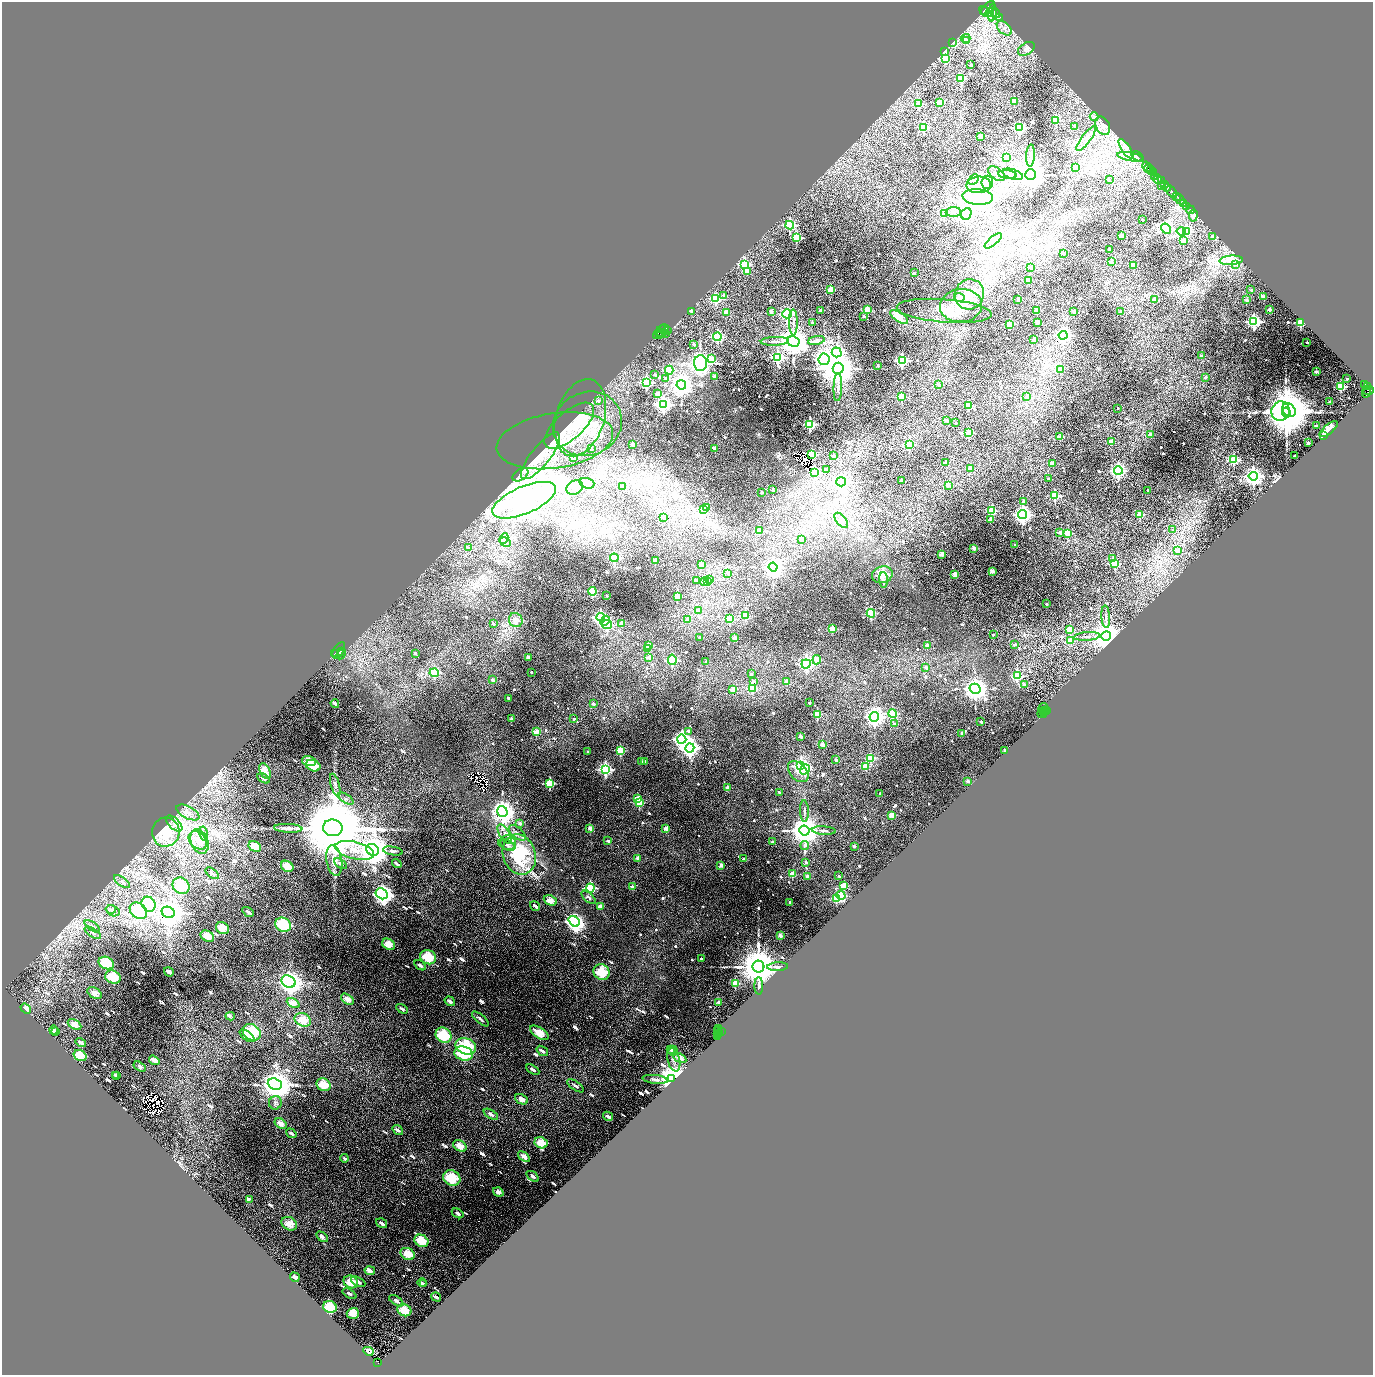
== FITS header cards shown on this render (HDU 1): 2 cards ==
NAXIS1  =                 2742
NAXIS2  =                 2745

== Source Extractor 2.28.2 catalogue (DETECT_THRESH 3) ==
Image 2742 x 2745 px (HDU 1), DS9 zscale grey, zoomed out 1/2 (1 PNG px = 2 x 2 image px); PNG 1375 x 1377 px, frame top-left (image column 2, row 2745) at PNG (2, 2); each listed source drawn as its Kron ellipse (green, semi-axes under 4 px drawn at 4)
Background 1.18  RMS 0.1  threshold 0.299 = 3 sigma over >= 5 px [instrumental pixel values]
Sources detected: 1134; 107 cannot appear on this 1/2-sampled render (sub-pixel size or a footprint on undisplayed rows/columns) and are neither listed nor drawn; of the other 1027, the 500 brightest by FLUX_AUTO listed and drawn (527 fainter detections omitted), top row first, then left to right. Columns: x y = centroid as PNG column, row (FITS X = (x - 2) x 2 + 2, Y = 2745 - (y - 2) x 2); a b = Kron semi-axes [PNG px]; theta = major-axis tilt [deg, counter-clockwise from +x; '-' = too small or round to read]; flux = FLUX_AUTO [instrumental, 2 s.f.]
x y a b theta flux
987 8 9 4 44 2400
985 12 7 3 -39 1300
990 13 4 2 - 1100
992 13 9 4 84 3400
996 14 5 2 - 1600
1000 17 2 1 - 110
1004 28 9 5 -41 110
966 38 5 4 - 54
967 41 3 3 - 110
953 42 2 2 - 79
1026 49 9 5 32 91
945 52 3 2 - 140
945 59 3 3 - 580
971 65 2 2 - 50
961 78 4 3 - 940
1014 101 3 2 - 420
939 103 3 3 - 340
919 104 3 3 - 950
1094 117 4 4 - 70
1056 120 3 3 - 830
1075 126 3 2 - 93
1103 126 10 6 -63 100
923 127 4 4 - 760
1019 128 4 4 - 2500
981 136 2 2 - 290
1086 138 15 4 53 130
1126 149 12 4 -56 110
1030 155 11 4 86 72
1007 157 3 3 - 340
1130 157 13 3 -11 110
1138 157 7 3 -37 87
1075 167 2 2 - 92
1147 167 5 2 - 530
1149 168 4 2 - 350
1151 170 4 2 - 210
1154 173 3 2 - 630
996 174 9 5 -39 87
1007 174 9 3 -6 61
1013 174 10 5 -17 110
1031 175 5 5 - 35000
1155 176 3 2 - 210
1109 179 3 2 - 56
1158 179 4 3 - 520
973 180 6 4 45 55
1161 181 4 2 - 560
987 182 6 6 - 110
1165 184 2 1 - 280
979 185 12 8 3 250
1161 185 2 2 - 160
1167 188 4 3 - 860
1172 192 7 3 -54 2400
1177 196 2 2 - 310
978 197 15 8 -5 450
1180 199 6 2 -52 710
1184 203 2 2 - 250
1187 206 2 2 - 96
1190 210 4 2 - 73
953 212 7 5 2 80
944 214 3 3 - 320
966 214 6 5 - 4100
1193 216 6 3 81 160
1142 220 2 2 - 55
790 225 4 4 - 2500
1166 229 5 4 - 1000
1186 231 4 4 - 2100
1181 232 5 4 - 970
1121 236 2 2 - 310
1212 236 3 2 - 74
796 238 3 3 - 1700
993 241 11 4 40 90
1184 241 4 3 - 270
1110 250 2 2 - 120
1063 254 2 2 - 94
1231 260 12 4 4 1000
1111 262 2 2 - 170
744 264 4 4 - 1600
1235 264 4 3 - 180
1133 266 2 2 - 250
1030 267 2 2 - 110
747 271 3 3 - 290
914 273 2 2 - 59
1028 280 2 2 - 450
831 290 3 3 - 500
1251 290 2 2 - 54
969 294 15 14 - 350
724 295 2 2 - 88
1264 297 2 2 - 240
959 298 5 3 - 440
715 299 4 3 - 1100
1018 299 2 2 - 160
1154 300 2 2 - 300
1246 300 2 2 - 150
961 306 21 16 6 530
1269 309 2 2 - 220
821 310 4 2 - 86
867 310 3 3 - 570
1036 310 2 2 - 250
692 311 2 2 - 150
944 311 48 11 -5 500
726 312 3 2 - 350
771 312 2 2 - 210
1074 312 2 2 - 85
1121 312 2 2 - 47
787 314 4 4 - 2800
864 316 2 2 - 49
899 317 10 5 -32 310
793 322 13 4 -89 82
812 322 2 2 - 71
1037 322 2 2 - 200
1254 322 4 4 - 4400
1300 323 3 3 - 1300
1009 324 3 3 - 540
664 329 5 4 - 1200
667 331 3 2 - 390
659 332 8 2 51 480
662 333 4 2 - 100
665 333 2 1 - 180
660 335 2 2 - 250
1063 335 4 4 - 5600
717 337 4 4 - 1400
816 340 8 4 12 230
1034 340 2 2 - 210
775 341 14 3 2 81
793 342 6 5 - 40000
1307 342 2 2 - 57
694 344 2 2 - 53
837 352 5 4 - 3500
1201 356 2 2 - 110
778 357 4 4 - 2200
711 359 3 3 - 420
824 359 6 5 - 7200
902 361 4 4 - 2600
700 363 8 6 -89 8000
878 365 2 2 - 52
838 368 5 5 - 39000
1060 369 3 2 - 340
669 370 4 4 - 810
1316 372 2 2 - 170
655 375 2 2 - 69
714 376 2 2 - 170
1205 377 2 2 - 71
666 379 3 3 - 52
1347 379 2 2 - 72
646 383 4 4 - 2700
1365 384 3 2 - 110
681 385 5 4 - 24000
939 385 2 2 - 100
1341 386 3 3 - 1400
838 387 14 4 87 91
1367 387 2 2 - 120
1368 390 6 2 3 400
1366 393 5 3 - 430
658 394 3 3 - 270
1027 396 3 2 - 100
902 397 3 3 - 680
598 401 3 3 - 79
1330 402 2 2 - 160
663 404 4 4 - 7800
968 405 3 3 - 660
1118 408 2 2 - 52
1289 410 7 6 - 48000
1280 411 10 9 - 6400
1286 412 5 3 - 110000
580 418 40 24 73 970
946 420 2 2 - 100
956 423 2 2 - 66
587 424 35 31 27 1200
810 424 4 4 - 1800
569 426 31 14 42 450
1316 426 2 2 - 130
1329 429 11 4 40 260
969 433 3 3 - 650
1151 435 3 2 - 240
1323 436 3 2 - 360
1060 437 2 2 - 350
555 441 59 27 9 1300
1111 441 2 2 - 310
1308 443 2 2 - 190
633 445 3 3 - 190
909 445 3 3 - 1100
714 448 3 2 - 90
591 449 2 2 - 97
812 455 3 3 - 1400
833 455 2 2 - 140
540 456 29 9 52 470
1295 456 2 2 - 63
574 458 3 3 - 290
1234 460 4 3 - 1300
946 462 2 2 - 170
1052 463 2 2 - 210
826 469 2 2 - 92
970 469 2 2 - 240
1118 471 4 4 - 5000
815 473 4 4 - 1900
520 475 9 5 34 83
1253 476 4 4 - 10000
1048 479 2 2 - 73
902 480 2 2 - 140
841 482 5 4 - 8600
587 483 7 5 -17 120
948 485 2 2 - 160
622 486 3 3 - 110
575 487 8 7 - 130
773 490 2 2 - 84
1148 490 2 2 - 72
762 492 2 2 - 58
1054 496 3 3 - 1200
524 500 34 13 23 8600
1023 501 2 2 - 110
707 508 3 2 - 260
704 509 4 3 - 250
992 511 3 3 - 1100
1023 515 4 4 - 10000
1140 515 3 3 - 740
664 517 3 2 - 81
841 520 9 5 -52 75
991 520 3 2 - 310
1173 530 3 3 - 51
759 531 3 3 - 240
1060 532 3 2 - 120
1067 533 3 3 - 750
504 539 6 4 62 52
801 539 3 2 - 180
505 542 6 4 -29 54
1015 545 2 2 - 61
468 548 4 3 - 52
974 548 2 2 - 250
1177 550 4 3 - 160
942 554 2 2 - 440
614 558 4 4 - 440
1112 559 3 2 - 170
655 560 3 3 - 210
701 564 3 2 - 260
1115 564 3 3 - 1000
773 567 4 4 - 17000
992 571 2 2 - 270
728 573 3 3 - 49
955 574 2 2 - 350
882 575 10 8 17 400
696 580 2 2 - 78
710 580 3 3 - 76
883 580 8 3 -86 54
704 582 4 3 - 260
708 582 3 2 - 180
592 591 4 3 - 590
607 596 2 2 - 63
677 596 3 3 - 300
1047 604 2 2 - 67
698 611 3 3 - 130
871 613 4 4 - 650
745 616 3 3 - 430
601 617 4 4 - 4500
1106 617 11 3 -87 50
687 619 3 3 - 62
730 619 3 3 - 370
516 620 7 6 - 170
605 621 5 3 - 630
493 624 3 2 - 51
607 624 5 4 - 950
621 624 3 2 - 180
832 629 3 3 - 320
1070 629 3 3 - 430
993 635 2 2 - 61
1087 636 13 4 5 82
1106 636 5 4 - 37000
700 637 2 2 - 53
734 638 2 2 - 200
1070 641 3 3 - 300
648 645 3 3 - 270
927 645 3 2 - 210
1014 645 2 2 - 68
647 649 4 3 - 49
339 650 9 5 57 1700
342 651 2 1 - 280
335 653 4 1 - 410
415 653 2 2 - 91
341 655 5 2 - 420
528 657 2 2 - 160
649 657 3 3 - 120
672 660 5 4 - 1100
817 660 5 3 - 260
706 662 3 2 - 53
806 664 4 4 - 3500
926 667 3 2 - 94
531 672 2 2 - 54
434 673 4 4 - 650
751 674 2 2 - 52
1017 676 4 4 - 1200
493 680 2 2 - 110
754 681 3 3 - 130
787 682 2 2 - 260
1024 684 2 2 - 100
752 688 3 3 - 550
733 689 3 3 - 200
975 689 5 5 - 20000
508 698 2 2 - 54
809 703 2 2 - 66
335 704 4 3 - 47
593 704 2 2 - 100
1043 708 6 2 54 230
1045 711 2 1 - 180
1046 711 2 1 - 130
1043 712 2 1 - 170
817 714 4 4 - 550
893 714 4 4 - 720
1042 714 5 4 - 380
874 717 5 4 - 11000
511 719 2 2 - 150
574 719 2 2 - 57
981 722 2 2 - 88
894 724 3 3 - 69
688 731 3 3 - 57
536 732 3 3 - 350
962 733 3 3 - 58
801 736 2 2 - 140
682 739 4 4 - 8300
823 744 2 2 - 200
690 748 5 4 - 11000
620 750 4 4 - 560
1005 750 2 2 - 89
587 752 2 2 - 64
871 758 4 4 - 520
836 760 2 2 - 110
309 761 7 5 -18 290
642 762 3 3 - 77
644 762 3 2 - 50
313 766 7 5 -22 380
801 766 4 3 - 3300
866 766 3 3 - 280
605 769 4 4 - 4200
805 769 5 4 - 1200
265 771 8 5 -64 270
798 772 12 8 -46 200
263 778 7 3 -29 63
968 781 3 3 - 100
550 783 4 4 - 760
335 785 11 4 -74 65
728 788 2 2 - 270
779 792 2 2 - 54
880 794 2 2 - 83
346 799 9 4 -34 50
637 799 4 3 - 270
639 803 4 3 - 590
502 811 6 5 - 17000
804 811 11 3 -88 50
188 812 12 6 -28 150
891 815 3 3 - 220
174 823 10 5 -44 120
520 823 3 2 - 110
288 828 14 4 -3 90
333 828 9 8 - 290000
590 828 3 3 - 190
666 829 3 3 - 170
804 831 5 5 - 36000
824 831 12 3 -4 52
166 832 14 14 - 630
517 833 10 5 -40 95
204 834 7 3 -78 53
505 834 11 5 -58 110
198 840 10 7 -44 220
199 841 13 8 -69 250
608 841 2 2 - 90
773 842 2 2 - 91
508 843 8 7 - 97
507 845 9 5 -24 56
805 845 4 3 - 57
854 846 2 2 - 110
255 847 7 5 -30 260
355 850 20 8 -13 290
372 850 7 5 -29 37000
393 851 10 4 -10 48
519 854 20 16 -70 2000
638 859 3 2 - 150
743 859 2 2 - 54
334 861 15 7 -80 220
806 862 2 2 - 82
340 864 7 4 -34 66
397 864 5 2 - 48
721 865 3 3 - 140
287 866 7 5 -31 330
212 873 8 4 -37 50
793 874 3 3 - 300
807 876 2 2 - 84
839 876 2 2 - 62
122 882 9 4 -35 76
181 886 9 7 -42 560
844 886 3 3 - 520
633 887 3 2 - 230
590 888 4 4 - 1300
382 894 6 5 - 9200
841 895 4 4 - 700
589 897 9 4 -41 57
836 898 4 3 - 650
550 900 7 4 -26 200
790 902 2 2 - 68
149 904 7 6 - 2200
535 906 5 2 - 55
600 906 3 3 - 140
111 909 5 4 - 52
113 911 7 5 -25 90
138 911 9 7 -41 1300
168 912 7 5 -30 21000
248 912 6 3 -32 51
574 921 6 4 -37 9900
283 925 8 6 -31 890
92 926 9 4 -36 52
223 928 7 5 -34 350
93 933 9 3 -33 54
207 936 7 5 -28 300
780 936 2 2 - 200
388 944 7 5 -29 260
428 957 8 7 - 580
701 959 2 2 - 75
106 963 8 6 -25 610
420 965 6 3 -33 66
758 967 6 6 - 92000
778 967 10 3 2 79
169 972 5 3 - 87
602 972 8 7 - 510
113 977 8 6 -29 500
288 982 7 5 -27 9700
735 983 3 3 - 520
759 986 8 3 -89 63
95 993 8 5 -33 170
347 999 7 4 -35 170
450 1001 5 3 - 84
719 1002 2 2 - 220
293 1003 7 4 -28 170
26 1009 6 3 -38 110
402 1009 6 3 -33 58
230 1016 4 3 - 59
480 1019 10 4 -40 58
303 1020 8 6 -24 320
74 1024 7 4 -31 160
719 1028 2 1 - 89
54 1030 4 4 - 79
55 1031 3 3 - 57
718 1031 3 1 - 63
252 1032 9 7 -33 870
721 1032 3 2 - 260
539 1033 10 5 -33 350
719 1033 4 2 - 300
718 1034 3 2 - 68
443 1035 8 7 - 800
247 1036 9 3 -37 100
718 1037 3 2 - 53
81 1043 5 3 - 78
466 1046 10 8 -21 1200
671 1049 4 3 - 49
542 1051 6 4 -37 55
673 1051 5 4 - 79
464 1053 9 7 -15 930
80 1055 7 5 -32 350
680 1058 7 4 -29 170
154 1060 6 2 -34 260
674 1060 12 6 -77 88
140 1066 7 3 -32 67
533 1069 7 3 -31 59
115 1075 3 2 - 50
117 1076 3 3 - 53
672 1078 4 4 - 42000
655 1079 12 4 -7 73
275 1084 7 5 -20 32000
323 1085 7 6 - 440
576 1086 10 3 -35 69
521 1099 7 4 -26 160
275 1103 7 6 - 66
491 1114 8 4 -32 89
608 1116 5 3 - 89
281 1124 6 4 -32 170
398 1130 6 3 -36 70
291 1133 6 3 -36 51
541 1143 7 5 -26 340
460 1146 7 5 -31 220
524 1157 7 4 -37 130
344 1158 4 3 - 47
533 1176 7 4 -35 93
452 1178 9 7 -26 700
498 1192 5 3 - 120
249 1199 4 3 - 49
458 1213 6 3 -32 78
381 1223 6 3 -35 62
289 1224 8 6 -30 300
322 1237 7 4 -34 100
421 1241 7 6 - 500
408 1254 7 5 -30 330
370 1271 5 4 - 72
295 1277 5 3 - 110
351 1282 7 6 - 410
358 1282 7 4 -27 87
422 1283 4 4 - 53
423 1284 4 4 - 49
349 1294 8 4 -33 70
436 1297 5 2 - 84
396 1301 8 4 -33 95
330 1307 7 6 - 590
404 1310 7 6 - 430
353 1313 6 5 - 270
368 1351 5 3 - 230
377 1363 4 2 - 160
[527 fainter detections neither listed nor drawn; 107 sub-pixel or undisplayed-footprint detections neither listed nor drawn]